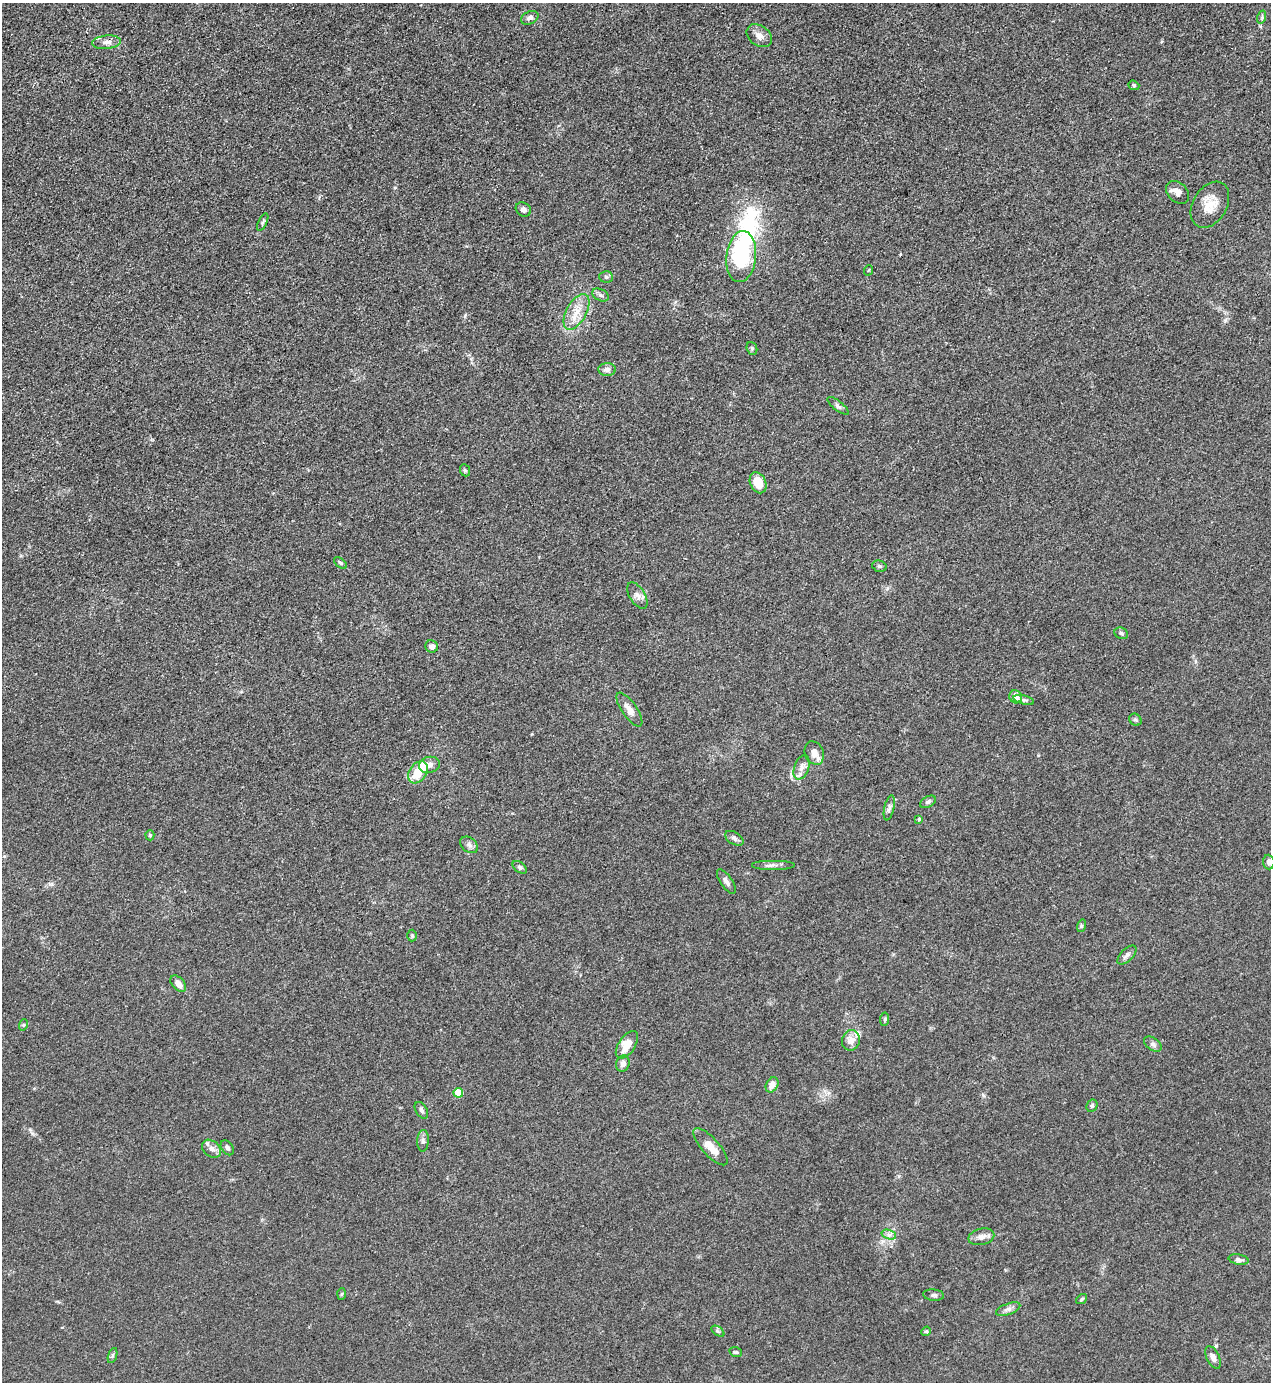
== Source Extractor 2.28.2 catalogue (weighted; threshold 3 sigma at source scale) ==
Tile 11 of 4 x 4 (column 3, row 3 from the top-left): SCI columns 2822-4090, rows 1382-2761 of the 5510 x 5523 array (HDU 1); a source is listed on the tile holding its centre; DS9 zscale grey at full resolution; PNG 1273 x 1384 px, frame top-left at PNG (2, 3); each listed source drawn as its Kron ellipse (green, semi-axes under 4 px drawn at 4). Shown black and unused: <1% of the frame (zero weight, under 3 of 4 exposures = <1% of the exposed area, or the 3 px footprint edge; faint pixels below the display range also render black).
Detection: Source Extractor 2.28.2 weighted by HDU 2 'WHT'; one run over the whole footprint, this tile lists its part. Background 0.0432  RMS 0.0049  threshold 0.0221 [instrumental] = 3 sigma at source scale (4.5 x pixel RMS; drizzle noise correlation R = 1.50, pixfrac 1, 0.05/0.05 arcsec/px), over >= 5 px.
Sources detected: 76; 3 inside a brighter object's white glare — neither listed nor drawn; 1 inside a brighter listed object's ellipse — not listed separately; the other 72 listed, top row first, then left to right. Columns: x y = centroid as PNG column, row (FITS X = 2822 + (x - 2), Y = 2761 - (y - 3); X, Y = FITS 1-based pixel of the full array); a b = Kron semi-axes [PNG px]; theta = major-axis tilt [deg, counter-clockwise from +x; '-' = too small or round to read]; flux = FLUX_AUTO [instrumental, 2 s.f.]
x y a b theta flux
1262 17 7 4 72 0.86
530 18 9 6 25 1.9
759 36 14 10 -36 3.6
107 42 14 6 6 2.9
1134 85 6 4 -21 0.75
1177 192 13 9 -45 3.3
1210 205 25 17 59 8.7
523 209 8 6 -35 1.4
263 222 9 3 64 0.69
741 257 26 15 84 45
869 270 5 3 - 0.46
606 277 7 5 -4 1.1
600 295 9 5 -26 1.4
576 312 20 10 61 7.2
752 348 7 5 -68 0.88
607 369 9 6 2 2.4
838 406 13 5 -39 1.5
465 470 6 4 -67 0.79
758 483 11 8 -65 9
340 563 7 4 -38 0.82
879 566 7 5 -15 0.98
637 595 15 7 -58 2.9
1121 633 7 5 -28 1
432 646 6 6 - 2.3
1016 697 7 6 - 4.7
1024 700 10 4 -15 1.2
629 710 20 7 -55 4.1
1135 720 7 5 -41 0.95
814 753 12 9 -67 3.9
429 765 10 8 14 2.7
802 767 13 7 71 2.9
418 772 12 8 56 11
928 802 8 5 30 1.2
889 808 13 5 77 1.8
919 819 4 3 - 0.7
150 835 5 4 - 0.81
734 838 10 6 -31 1.6
469 845 10 7 -38 1.8
1269 862 7 6 - 1.2
773 865 22 5 0 2.4
520 867 8 5 -38 1.1
726 882 14 6 -56 2
1081 926 6 4 72 0.65
412 936 6 5 - 0.76
1127 955 12 6 44 1.9
178 984 10 6 -47 3.3
885 1019 7 4 84 0.78
23 1025 6 3 70 0.63
851 1040 10 9 - 4
1153 1044 10 6 -36 1.6
627 1045 16 8 55 8.2
623 1064 8 6 72 2.3
772 1085 8 6 62 4.3
458 1093 5 4 - 13
1092 1106 6 5 - 0.99
421 1110 9 5 -59 1.2
423 1141 11 6 87 1.7
710 1147 24 8 -48 6.5
227 1148 8 5 -54 1.4
211 1149 10 7 -39 2.8
889 1235 7 4 -18 1.5
981 1237 13 8 13 2.8
1239 1260 10 5 -12 1.4
342 1294 6 4 87 0.56
934 1295 10 5 -5 1.3
1082 1299 6 4 38 0.64
1008 1309 13 5 21 2.1
718 1331 7 4 -37 0.73
926 1331 5 4 - 0.68
736 1352 6 4 -18 0.78
112 1355 8 3 71 0.79
1213 1357 12 6 -64 2.4